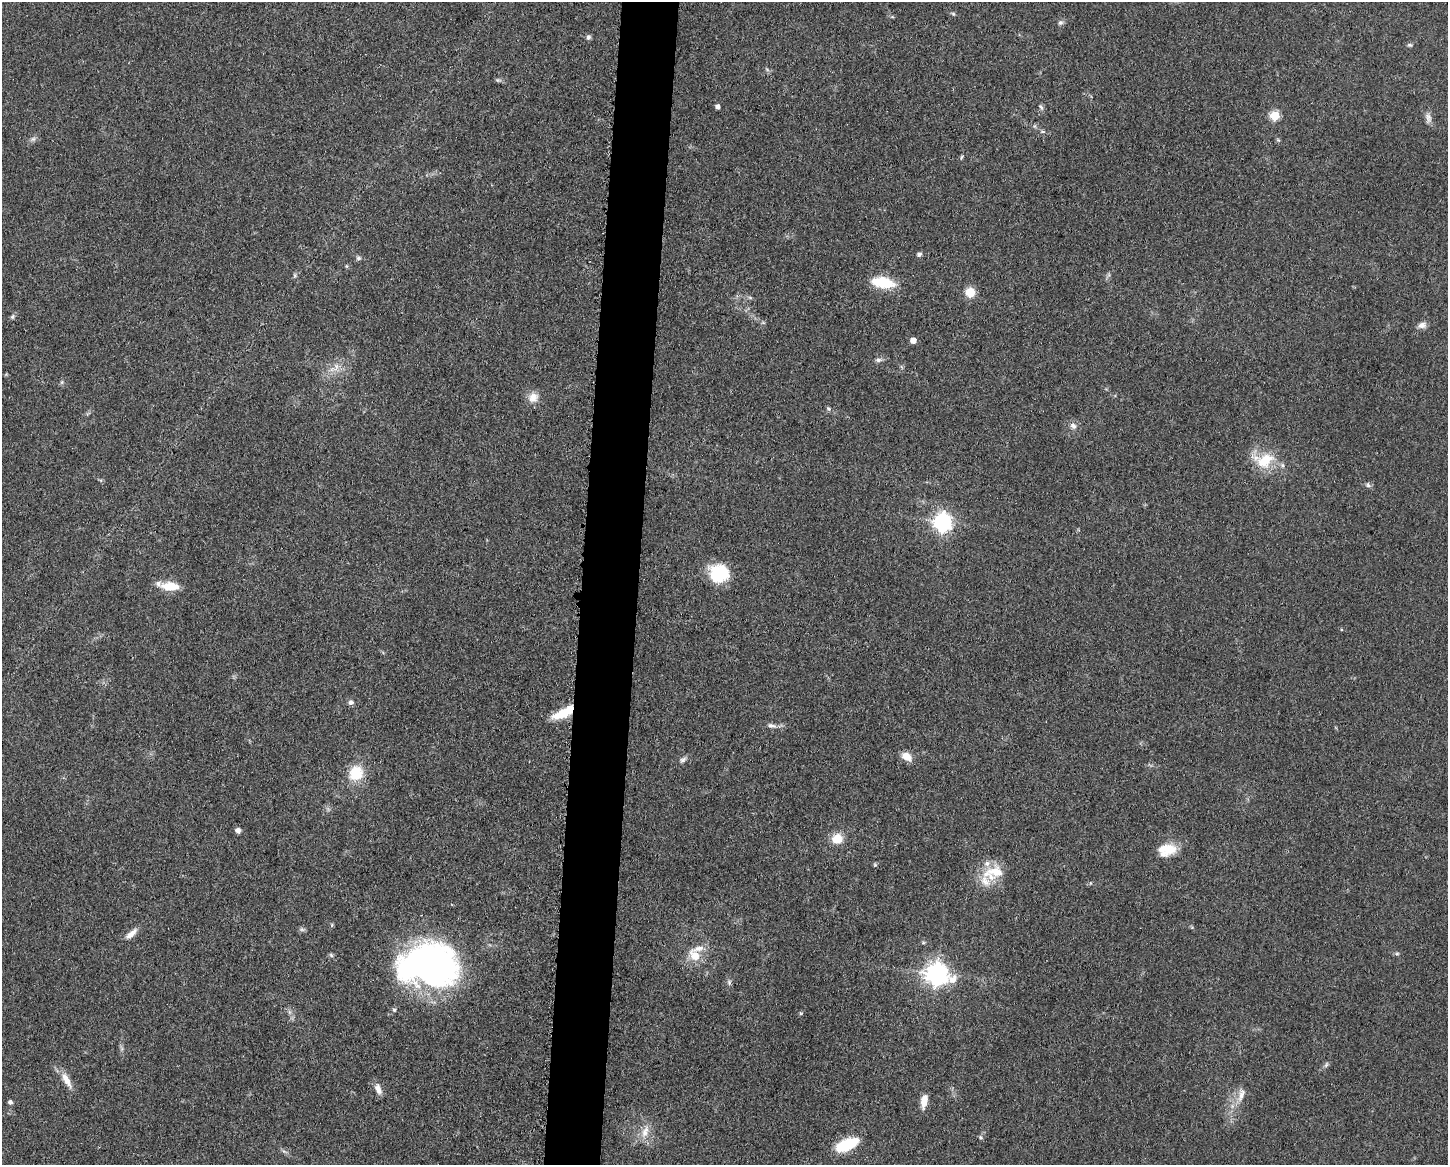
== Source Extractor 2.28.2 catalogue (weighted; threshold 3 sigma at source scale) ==
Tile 8 of 3 x 4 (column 2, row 3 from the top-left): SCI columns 1679-3124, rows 1167-2329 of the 4683 x 4655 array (HDU 1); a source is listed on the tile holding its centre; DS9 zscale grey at full resolution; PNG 1450 x 1167 px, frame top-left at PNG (2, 2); no overlay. Shown black and unused: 4% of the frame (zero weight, under 3 of 5 exposures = <1% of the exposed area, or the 3 px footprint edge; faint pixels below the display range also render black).
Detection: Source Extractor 2.28.2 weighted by HDU 2 'WHT'; one run over the whole footprint, this tile lists its part. Background 0.0606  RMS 0.0057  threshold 0.0255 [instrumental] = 3 sigma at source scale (4.5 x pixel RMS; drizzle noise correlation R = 1.50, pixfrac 1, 0.05/0.05 arcsec/px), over >= 5 px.
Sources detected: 70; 2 inside a brighter object's white glare — not listed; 3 inside a brighter listed object's ellipse — not listed separately; the other 65 listed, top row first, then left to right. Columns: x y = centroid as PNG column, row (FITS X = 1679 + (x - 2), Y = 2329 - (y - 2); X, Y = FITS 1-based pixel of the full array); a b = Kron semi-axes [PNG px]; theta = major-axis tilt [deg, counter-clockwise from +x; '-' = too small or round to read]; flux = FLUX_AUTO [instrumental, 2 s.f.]
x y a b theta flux
953 14 5 5 - 0.78
1060 22 7 6 - 1.5
588 37 6 6 - 1.4
1409 45 7 5 -18 0.99
718 107 4 4 - 2.4
1041 107 9 4 -57 1.1
1275 116 5 5 - 32
1428 118 13 7 -79 2.9
1042 131 7 3 0 0.91
33 139 7 6 - 1.5
1278 140 5 4 - 0.77
961 157 6 3 70 0.69
919 254 6 5 - 1.4
358 258 6 6 - 1.4
347 266 6 4 -90 0.64
295 276 8 3 72 0.89
882 282 25 11 -9 19
970 292 5 5 - 28
750 298 6 4 -20 0.93
12 316 7 6 - 1.1
1422 325 11 8 15 2.8
913 340 5 4 - 5.8
878 360 8 6 11 1.7
336 367 13 4 74 2.9
62 382 6 4 71 0.86
533 397 14 12 55 5.7
829 409 6 6 - 1.1
1073 426 9 7 -42 2.6
1264 460 29 20 0 19
1368 485 7 6 - 1.5
943 522 7 7 - 240
719 574 19 18 - 28
170 586 23 10 -3 11
351 702 7 6 - 1.7
563 713 26 9 28 15
771 726 13 6 -11 2.5
907 756 12 8 -33 6
683 760 9 6 31 1.8
356 773 17 15 63 16
238 831 5 5 - 2.9
837 839 13 12 - 8
1167 850 23 15 9 12
875 865 5 4 - 0.72
995 872 32 16 6 16
332 925 6 3 -72 0.68
302 929 7 6 - 1.2
131 934 18 7 42 4.3
923 943 6 4 19 0.69
1397 954 6 4 2 0.84
331 955 7 4 -45 0.92
695 956 12 9 -48 9.4
424 962 66 41 -42 150
937 974 9 8 - 430
729 982 8 6 -77 1.4
394 1010 5 5 - 0.92
801 1013 6 4 18 0.71
1326 1065 9 4 63 1.2
66 1080 26 8 -61 6.4
378 1089 14 7 -70 3.9
1241 1094 21 8 78 5.2
924 1101 16 7 80 5.7
10 1102 5 5 - 1.4
645 1132 20 8 68 5.9
981 1137 6 5 - 0.98
847 1145 19 8 24 33
Overlapping masked pixels (flux is a lower limit): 1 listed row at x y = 563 713